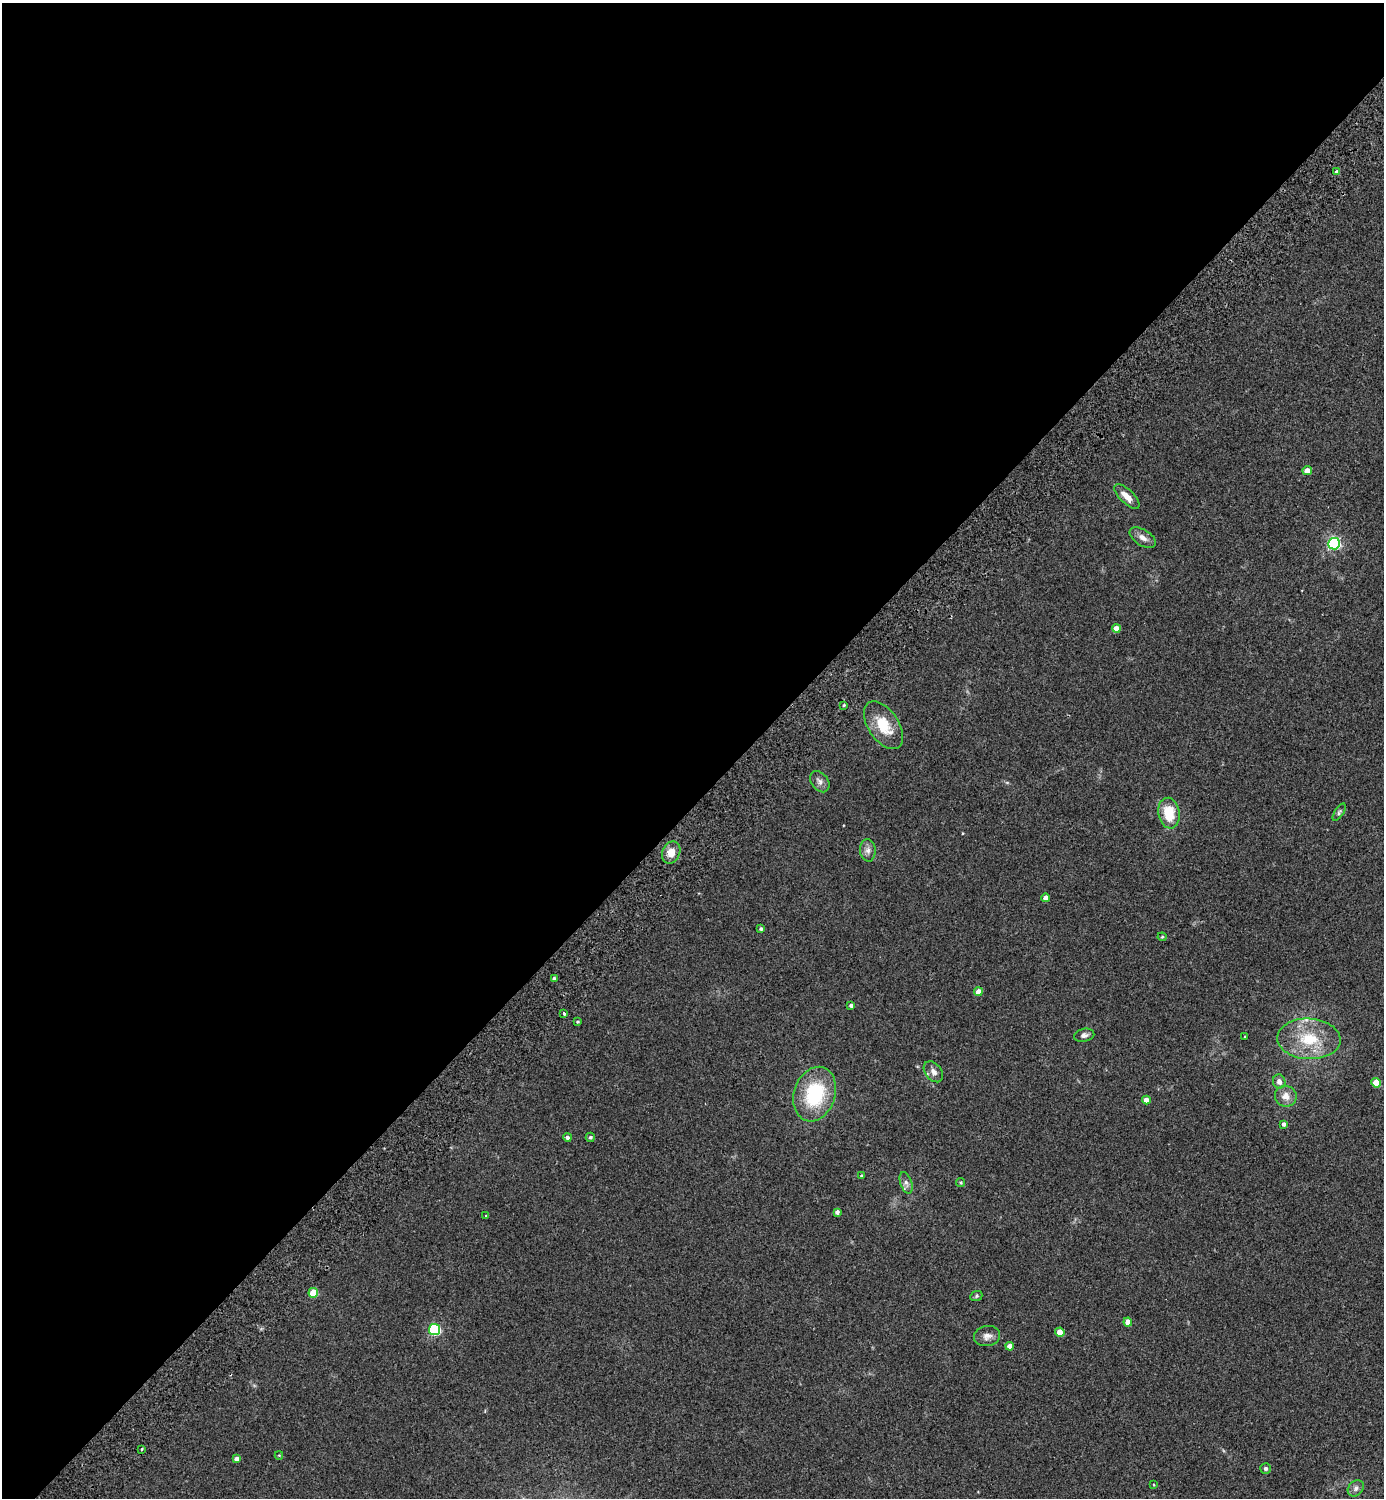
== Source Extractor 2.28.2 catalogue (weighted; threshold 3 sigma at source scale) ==
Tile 2 of 4 x 4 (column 2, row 1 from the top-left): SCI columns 1584-2965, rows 4533-6028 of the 6072 x 6072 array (HDU 1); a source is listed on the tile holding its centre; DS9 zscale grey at full resolution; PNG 1386 x 1500 px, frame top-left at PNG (2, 3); each listed source drawn as its Kron ellipse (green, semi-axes under 4 px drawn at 4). Shown black and unused: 54% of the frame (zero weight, under 2 of 3 exposures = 3% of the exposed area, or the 3 px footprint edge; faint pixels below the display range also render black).
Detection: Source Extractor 2.28.2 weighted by HDU 2 'WHT'; one run over the whole footprint, this tile lists its part. Background 0.0481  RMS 0.0088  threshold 0.0397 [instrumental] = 3 sigma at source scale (4.5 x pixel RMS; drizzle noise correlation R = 1.50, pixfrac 1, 0.05/0.05 arcsec/px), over >= 5 px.
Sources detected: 53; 2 inside a brighter listed object's ellipse — not listed separately; the other 51 listed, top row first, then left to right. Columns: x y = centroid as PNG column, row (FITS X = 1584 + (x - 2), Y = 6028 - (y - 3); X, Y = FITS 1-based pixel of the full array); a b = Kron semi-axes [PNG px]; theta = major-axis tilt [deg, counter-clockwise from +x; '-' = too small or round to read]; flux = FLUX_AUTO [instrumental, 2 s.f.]
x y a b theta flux
1337 172 4 4 - 2.2
1307 471 5 4 - 8.2
1127 496 16 7 -44 8.8
1143 538 15 7 -31 5.1
1334 544 6 6 - 150
1116 628 4 4 - 8.7
844 705 3 3 - 1.1
883 725 27 15 -56 25
820 782 12 8 -53 4.2
1339 812 10 4 58 1.8
1169 813 15 10 -80 23
868 850 11 8 -85 4.1
671 852 11 8 66 9.9
1046 898 4 4 - 5.6
761 929 4 4 - 1.5
1162 937 4 4 - 0.97
554 979 4 4 - 1.8
978 992 4 4 - 9.1
851 1005 4 4 - 2.2
564 1013 3 3 - 4.4
578 1022 4 4 - 1.1
1084 1035 10 6 11 3.5
1245 1036 4 3 - 0.64
1309 1039 32 20 -3 36
933 1072 12 8 -50 4.4
1279 1082 7 6 - 4.8
1376 1083 5 4 - 21
815 1094 28 20 71 58
1286 1096 11 10 - 7.3
1146 1100 4 4 - 7.9
1284 1124 4 4 - 2.2
567 1137 4 4 - 2
590 1137 4 4 - 1.7
861 1175 4 3 - 0.7
961 1182 4 4 - 1.1
906 1183 11 5 -71 3.2
837 1212 4 4 - 2.3
486 1216 3 3 - 0.7
313 1293 5 5 - 21
976 1296 6 5 - 1.3
1128 1322 4 4 - 8.9
434 1330 5 5 - 93
1060 1332 4 4 - 12
987 1336 13 10 11 5.4
1010 1346 4 4 - 6.8
142 1449 3 2 - 0.71
279 1455 4 4 - 0.69
237 1459 4 4 - 4.4
1266 1468 5 5 - 2
1154 1485 4 2 - 0.61
1356 1488 9 7 47 3.1